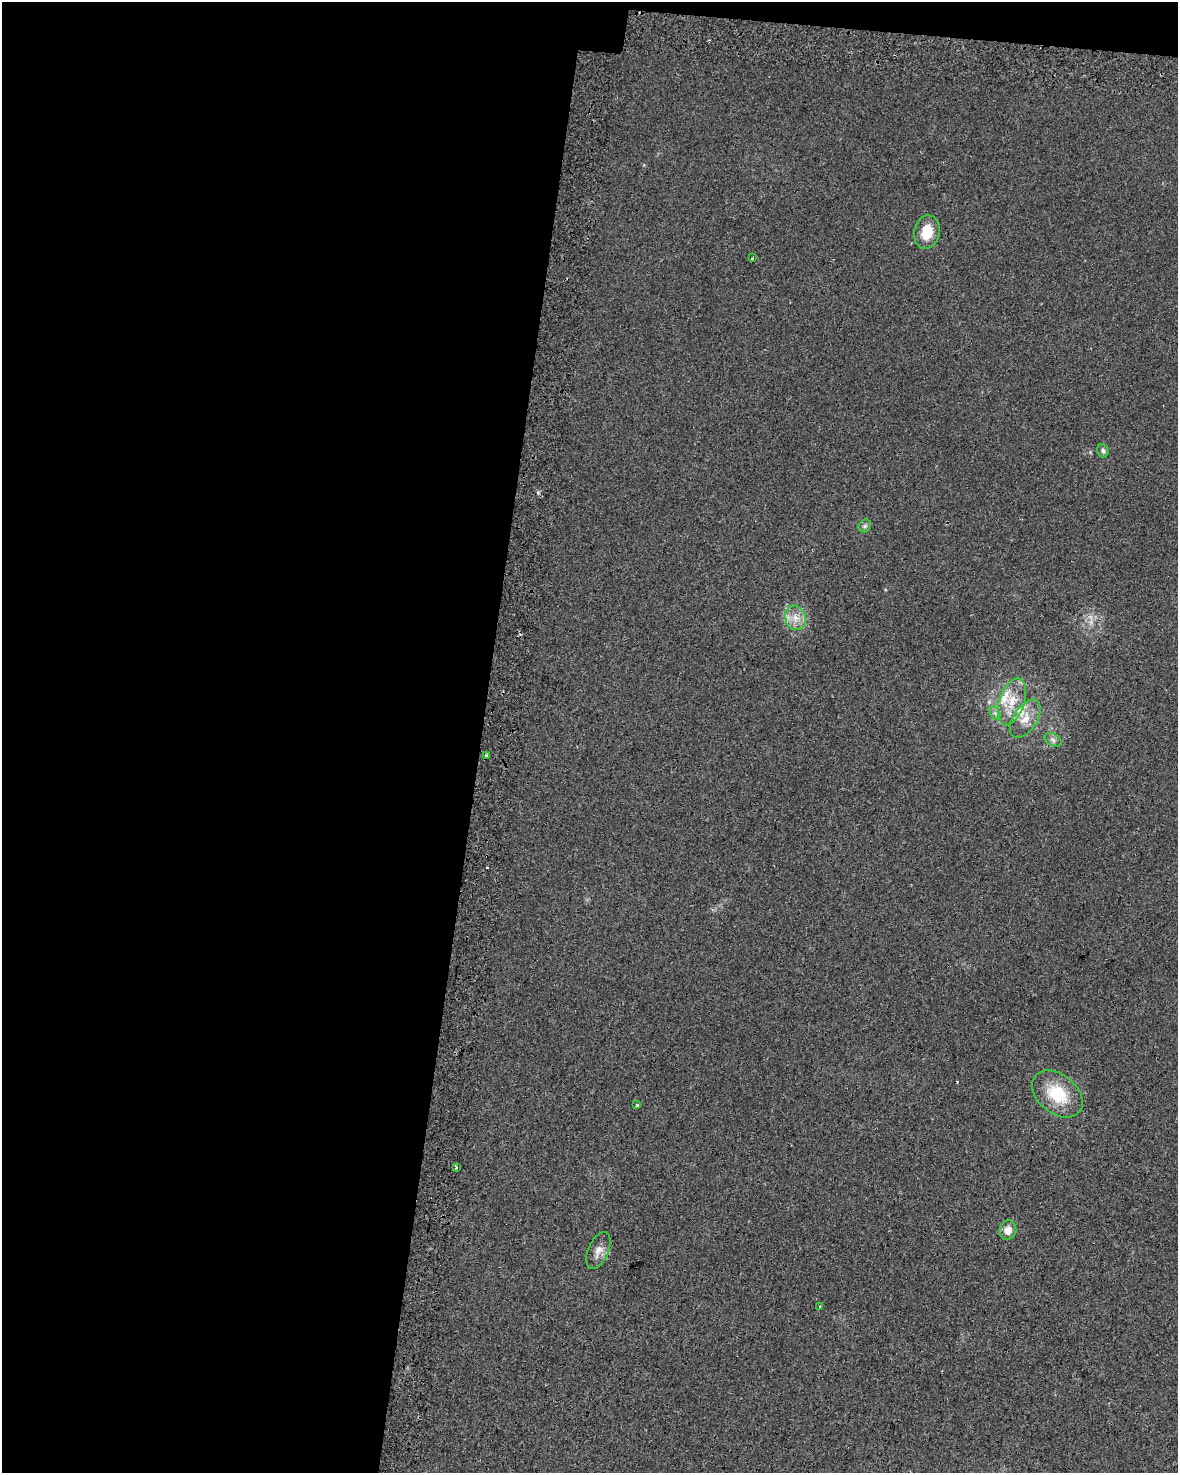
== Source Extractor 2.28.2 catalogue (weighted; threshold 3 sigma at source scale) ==
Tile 1 of 4 x 3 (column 1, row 1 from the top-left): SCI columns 56-1231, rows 3279-4749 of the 4803 x 5029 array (HDU 1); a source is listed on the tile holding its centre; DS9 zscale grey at full resolution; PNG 1180 x 1475 px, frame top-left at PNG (2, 2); each listed source drawn as its Kron ellipse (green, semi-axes under 4 px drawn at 4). Shown black and unused: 42% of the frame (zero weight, under 2 of 3 exposures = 4% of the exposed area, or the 3 px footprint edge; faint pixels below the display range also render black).
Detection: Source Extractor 2.28.2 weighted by HDU 2 'WHT'; one run over the whole footprint, this tile lists its part. Background 0.0284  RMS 0.0049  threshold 0.0221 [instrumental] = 3 sigma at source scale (4.5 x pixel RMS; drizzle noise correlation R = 1.50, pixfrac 1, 0.0396/0.0396 arcsec/px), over >= 5 px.
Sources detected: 21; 3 cosmic-ray / hot-pixel residue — neither listed nor drawn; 2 inside a brighter listed object's ellipse — not listed separately; the other 16 listed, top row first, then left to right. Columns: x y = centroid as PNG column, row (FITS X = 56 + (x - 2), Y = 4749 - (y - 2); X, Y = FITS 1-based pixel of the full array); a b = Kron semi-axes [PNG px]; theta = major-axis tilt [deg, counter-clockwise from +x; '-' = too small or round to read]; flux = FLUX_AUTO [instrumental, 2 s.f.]
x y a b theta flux
927 232 17 12 80 10
752 258 4 2 - 0.52
1103 451 7 5 -65 1.2
865 526 7 5 45 1
795 618 12 10 -70 5.1
1012 702 24 12 72 11
995 713 7 5 -56 1.3
1025 719 21 12 57 7.7
1053 740 9 6 -31 1.7
486 755 3 3 - 1.3
1057 1094 28 19 -39 20
637 1105 3 3 - 1.8
456 1167 4 3 - 0.56
1008 1230 10 8 72 4.4
598 1251 19 10 67 4.3
820 1306 3 3 - 0.46